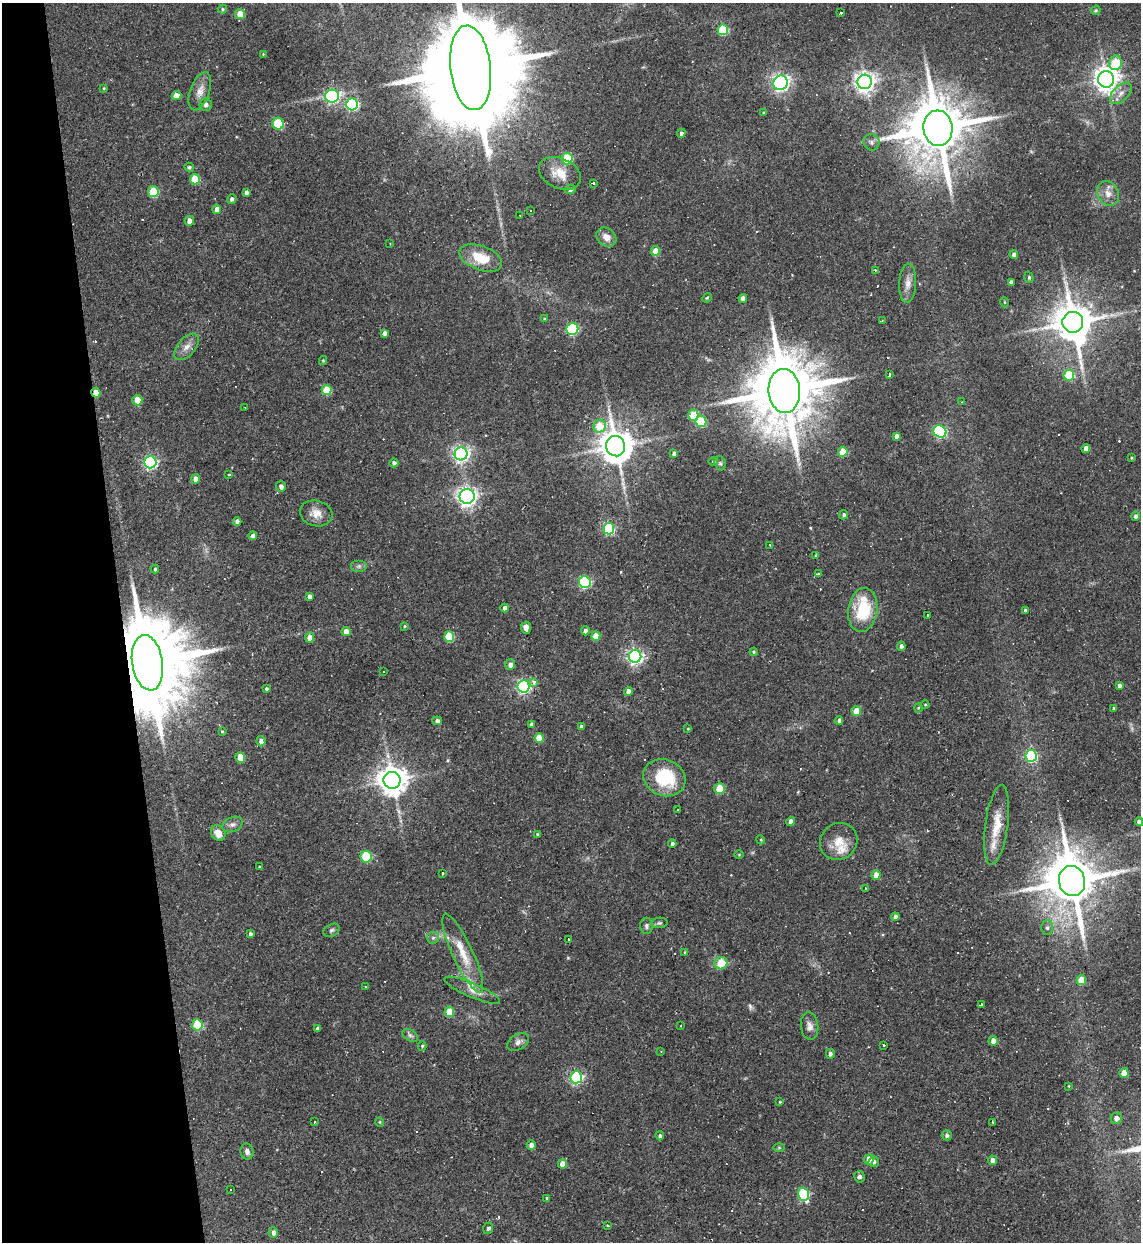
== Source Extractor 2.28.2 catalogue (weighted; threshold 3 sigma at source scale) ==
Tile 5 of 4 x 4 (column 1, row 2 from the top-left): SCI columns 253-1391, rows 2483-3722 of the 4944 x 4963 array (HDU 1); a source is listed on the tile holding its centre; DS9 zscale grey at full resolution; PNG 1143 x 1244 px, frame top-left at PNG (2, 3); each listed source drawn as its Kron ellipse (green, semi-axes under 4 px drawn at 4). Shown black and unused: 11% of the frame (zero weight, under 2 of 3 exposures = <1% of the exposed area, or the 3 px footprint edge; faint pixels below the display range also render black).
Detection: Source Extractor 2.28.2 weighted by HDU 2 'WHT'; one run over the whole footprint, this tile lists its part. Background 0.0631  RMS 0.0059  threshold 0.0265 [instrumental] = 3 sigma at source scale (4.5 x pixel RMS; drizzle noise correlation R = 1.50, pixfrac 1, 0.05/0.05 arcsec/px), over >= 5 px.
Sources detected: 238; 1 too faint to see at this stretch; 1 inside a brighter object's white glare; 27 cosmic-ray / hot-pixel residue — neither listed nor drawn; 6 inside a brighter listed object's ellipse — not listed separately; the other 203 listed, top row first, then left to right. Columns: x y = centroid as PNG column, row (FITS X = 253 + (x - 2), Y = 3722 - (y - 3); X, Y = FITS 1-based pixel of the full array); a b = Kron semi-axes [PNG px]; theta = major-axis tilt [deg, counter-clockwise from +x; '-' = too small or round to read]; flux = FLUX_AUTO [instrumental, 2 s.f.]
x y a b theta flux
222 9 4 4 - 0.69
1096 10 5 4 - 0.91
841 13 4 3 - 2.7
240 14 5 5 - 10
723 30 5 5 - 35
263 54 3 3 - 0.37
1115 63 7 6 - 24
471 68 42 20 -84 22000
1106 79 8 8 - 500
865 82 7 7 - 350
781 83 7 7 - 140
104 88 3 3 - 0.54
200 91 20 9 70 5.4
1121 93 13 7 45 4
176 96 5 4 - 6.2
332 96 7 6 - 110
352 104 6 6 - 86
206 105 6 6 - 2.6
764 113 4 4 - 1
278 124 6 6 - 34
938 128 18 14 -85 4900
681 133 4 4 - 1.5
871 142 8 8 - 2.1
567 159 6 5 - 25
189 167 5 4 - 1.1
560 173 22 15 -24 11
195 179 5 5 - 17
593 183 3 3 - 1.8
570 189 5 5 - 1.8
153 192 5 5 - 30
246 192 4 4 - 2
1108 193 13 10 -62 5.1
232 199 5 4 - 1.7
217 209 5 4 - 3.6
531 211 3 2 - 0.63
520 215 2 2 - 0.47
189 221 5 5 - 3.8
606 237 11 8 -40 5.2
390 243 3 2 - 0.44
656 251 5 4 - 7.6
1014 254 4 4 - 2.6
481 258 22 12 -20 15
875 270 3 3 - 0.67
1029 277 6 4 -72 0.8
1011 282 4 4 - 1.9
908 283 19 8 87 5
707 298 5 4 - 0.62
743 298 4 4 - 2.7
1004 302 5 3 - 0.46
544 319 4 3 - 0.59
882 321 3 2 - 0.37
1073 322 10 10 - 1800
572 329 6 6 - 57
384 333 4 4 - 2.1
187 347 16 9 48 4.6
323 360 4 4 - 0.69
889 374 3 3 - 13
1069 375 5 5 - 30
327 390 5 5 - 17
784 391 22 15 -86 7100
96 393 5 4 - 9
137 400 5 5 - 9.3
961 402 3 3 - 0.52
245 407 2 2 - 0.33
693 415 5 5 - 16
701 421 5 5 - 30
599 426 7 6 - 15
940 432 7 6 - 96
897 436 4 4 - 2.5
616 446 10 9 - 1300
1086 449 4 4 - 5.1
843 452 5 5 - 12
461 454 6 6 - 200
674 454 4 4 - 2
1131 458 3 3 - 0.57
713 461 5 4 - 0.68
150 462 6 6 - 110
394 463 4 4 - 1.7
720 463 7 5 -73 1
228 475 3 3 - 1.7
196 479 4 4 - 4.9
281 486 5 5 - 2.4
467 496 7 7 - 280
316 513 16 12 -16 6.5
844 515 4 4 - 1.2
1136 516 5 4 - 1.8
237 522 4 4 - 2.1
609 528 6 5 - 75
253 536 4 4 - 2.4
770 545 3 3 - 3.4
815 555 3 2 - 1.1
359 566 8 6 0 1.5
155 569 4 3 - 1
818 573 4 2 - 1
585 582 6 6 - 77
309 597 4 4 - 2.7
505 608 4 4 - 2.5
863 610 22 14 82 27
1025 610 3 3 - 0.91
927 615 3 2 - 1.5
404 626 4 3 - 0.64
526 628 6 5 - 5.5
585 631 4 4 - 2
346 632 5 4 - 3.8
449 636 5 5 - 24
596 636 4 4 - 8.9
310 638 5 4 - 5
901 646 4 4 - 1.7
754 652 4 4 - 0.64
635 656 6 6 - 170
147 663 28 15 -81 11000
510 665 5 5 - 2.7
383 671 3 2 - 0.65
533 682 4 3 - 5.9
523 686 6 6 - 140
1119 686 4 4 - 1.8
266 689 4 4 - 1
628 691 4 4 - 4
925 705 4 4 - 0.67
918 708 4 4 - 0.71
1114 708 4 3 - 0.92
856 711 5 4 - 9.7
437 721 5 4 - 1.8
839 721 4 4 - 3.6
531 724 4 3 - 1.4
581 727 4 3 - 1.9
688 729 4 3 - 0.51
222 731 4 3 - 0.53
539 738 5 4 - 9.4
261 741 5 4 - 3
1031 756 6 6 - 72
240 757 5 5 - 13
664 778 21 18 -22 31
392 780 8 8 - 920
719 789 5 5 - 15
677 810 3 3 - 1.1
791 822 4 4 - 3.2
1139 822 4 4 - 1.9
232 824 11 7 23 2.4
997 825 40 11 82 13
218 833 8 6 -57 5.3
537 834 4 4 - 0.74
761 840 4 3 - 0.55
839 841 19 18 - 9.8
672 844 4 4 - 1.2
739 855 5 3 - 0.51
366 857 6 5 - 32
259 867 3 3 - 0.68
442 874 3 3 - 3.1
876 875 5 4 - 6
1072 881 15 13 -78 3400
865 888 3 2 - 0.7
895 917 4 4 - 2.1
659 923 8 5 9 1.2
646 926 8 6 -90 1.7
1047 928 7 5 -89 1.5
332 930 9 6 29 1.4
250 934 4 3 - 1.3
433 938 6 6 - 1.2
568 940 3 3 - 4.4
685 952 4 3 - 0.55
463 953 43 10 -65 15
721 963 6 6 - 15
1081 980 5 5 - 11
365 986 3 2 - 0.38
472 990 30 7 -23 5.5
981 1005 3 3 - 1.8
449 1012 5 4 - 13
197 1025 5 5 - 30
681 1026 3 2 - 0.58
810 1026 14 8 -83 3.5
317 1028 3 3 - 1.2
410 1035 8 5 -30 1.6
993 1041 5 4 - 3.6
518 1042 12 7 31 2.9
883 1045 3 2 - 1
422 1046 5 4 - 0.83
661 1051 3 3 - 0.36
830 1054 5 4 - 1.6
1124 1073 5 4 - 7.2
576 1077 6 6 - 100
1069 1086 4 2 - 0.39
780 1102 4 3 - 0.56
1116 1118 6 5 - 3.2
314 1122 2 2 - 0.66
380 1122 5 4 - 0.66
993 1122 2 2 - 0.56
947 1135 5 5 - 1.9
660 1136 4 4 - 1.1
531 1145 4 4 - 2.8
779 1148 6 4 0 0.81
247 1152 8 6 -78 2.2
869 1159 5 4 - 7.1
993 1160 5 4 - 3.3
874 1162 5 5 - 1.6
562 1164 5 4 - 6.5
860 1177 6 5 - 1.9
230 1190 2 2 - 0.51
803 1194 6 5 - 57
547 1199 4 4 - 1.2
608 1226 3 3 - 1.4
488 1228 6 4 71 1.1
273 1233 5 4 - 2.3
Overlapping masked pixels (flux is a lower limit): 3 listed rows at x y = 96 393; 616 446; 147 663
Isophote crosses this tile's border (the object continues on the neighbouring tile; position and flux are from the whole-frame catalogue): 2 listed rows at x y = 471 68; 1139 822